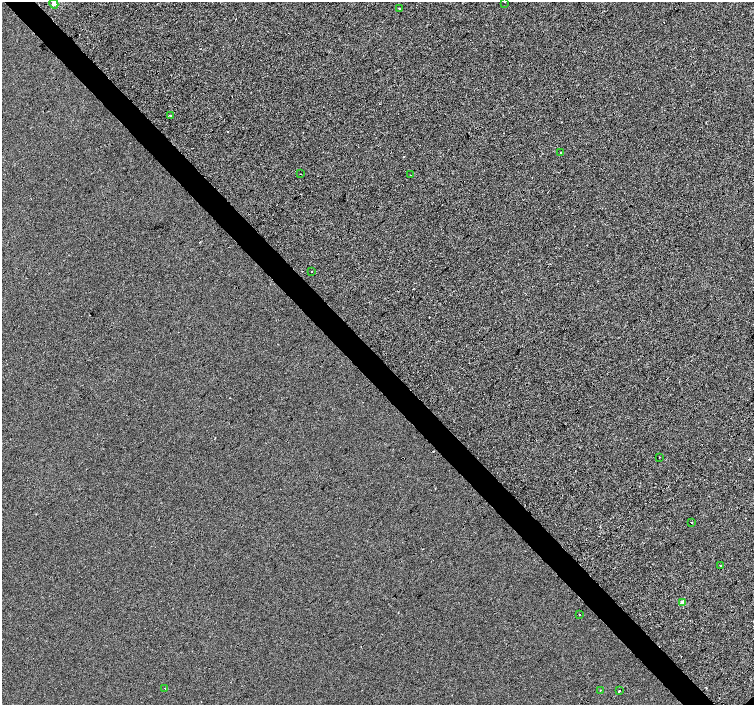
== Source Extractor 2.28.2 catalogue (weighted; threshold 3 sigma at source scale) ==
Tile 11 of 4 x 4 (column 3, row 3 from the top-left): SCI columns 3007-4509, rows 1559-2964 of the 6021 x 5992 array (HDU 1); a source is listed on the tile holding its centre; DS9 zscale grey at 2 x 2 block average (1 PNG px = mean of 2 x 2 image px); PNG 756 x 707 px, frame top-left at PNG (2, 2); each listed source drawn as its Kron ellipse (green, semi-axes under 4 px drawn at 4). Shown black and unused: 5% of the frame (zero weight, under 3 of 4 exposures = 2% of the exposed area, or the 3 px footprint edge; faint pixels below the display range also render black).
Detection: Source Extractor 2.28.2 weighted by HDU 2 'WHT'; one run over the whole footprint, this tile lists its part. Background -0.00101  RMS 0.0066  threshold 0.0296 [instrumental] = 3 sigma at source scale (4.5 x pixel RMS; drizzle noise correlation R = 1.50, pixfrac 1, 0.0396/0.0396 arcsec/px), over >= 5 px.
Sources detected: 19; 3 cosmic-ray / hot-pixel residue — neither listed nor drawn; the other 16 listed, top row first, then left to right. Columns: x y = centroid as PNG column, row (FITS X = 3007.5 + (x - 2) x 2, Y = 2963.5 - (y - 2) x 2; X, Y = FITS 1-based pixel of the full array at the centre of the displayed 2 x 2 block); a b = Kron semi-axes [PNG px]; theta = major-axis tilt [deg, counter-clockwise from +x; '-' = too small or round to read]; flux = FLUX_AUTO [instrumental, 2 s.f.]
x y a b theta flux
505 2 2 2 - 1.5
54 4 5 4 - 4.1
399 8 2 2 - 2
171 115 2 2 - 15
560 153 2 2 - 0.88
301 174 2 2 - 0.91
410 175 2 2 - 2
312 271 2 2 - 0.65
660 457 2 2 - 0.67
691 523 2 2 - 1
720 565 2 2 - 2.1
683 603 3 2 - 22
579 615 2 2 - 0.87
165 688 2 2 - 2
600 690 2 2 - 1.1
619 691 2 2 - 5.7
Isophote crosses this tile's border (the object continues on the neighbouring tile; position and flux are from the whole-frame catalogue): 1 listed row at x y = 505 2
Diffuse or blended objects may show on this block-average render without a row.